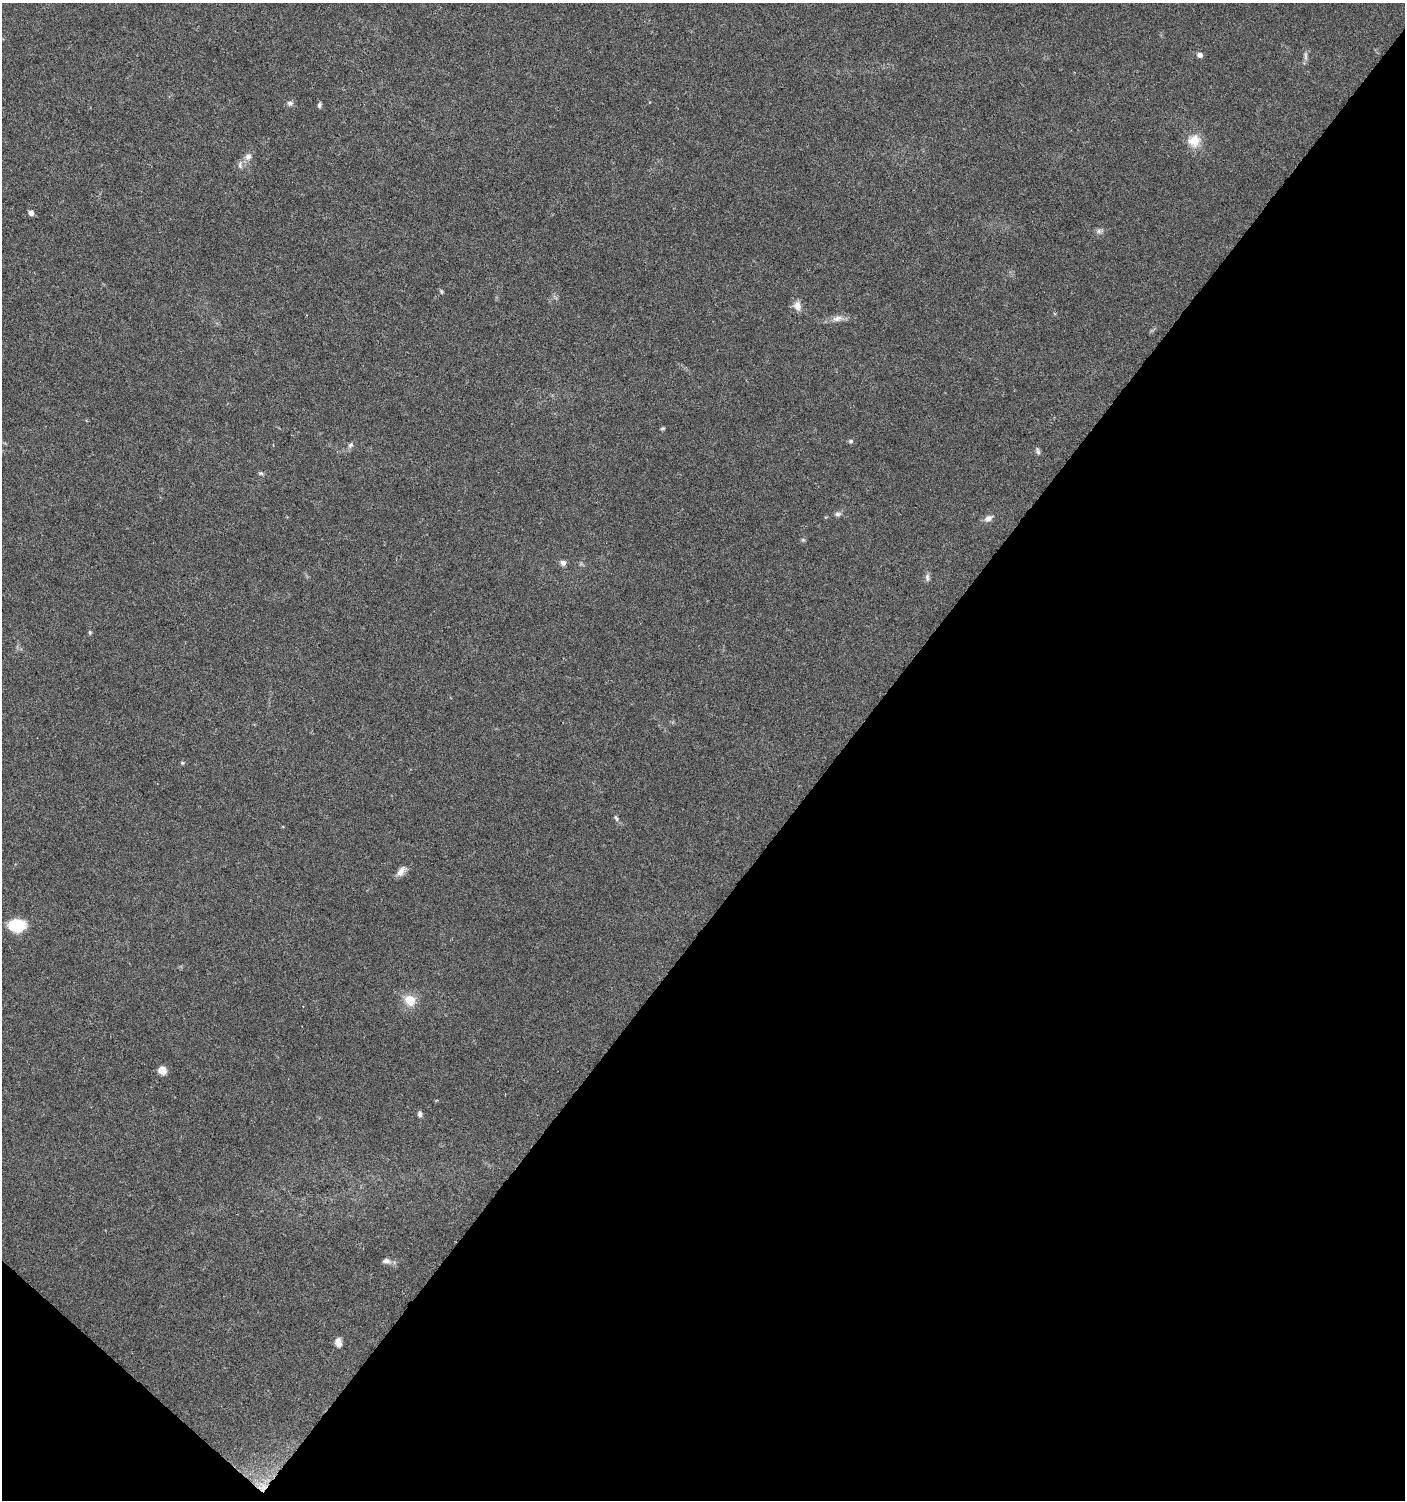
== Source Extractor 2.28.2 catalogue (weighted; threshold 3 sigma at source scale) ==
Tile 15 of 4 x 4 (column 3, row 4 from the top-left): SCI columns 3049-4451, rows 3-1500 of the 6029 x 6005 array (HDU 1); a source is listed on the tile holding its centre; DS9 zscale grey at full resolution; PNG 1407 x 1502 px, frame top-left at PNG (2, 3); no overlay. Shown black and unused: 42% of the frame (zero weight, under 5 of 9 exposures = <1% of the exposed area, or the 3 px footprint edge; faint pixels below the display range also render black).
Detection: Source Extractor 2.28.2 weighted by HDU 2 'WHT'; one run over the whole footprint, this tile lists its part. Background 0.0353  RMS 0.0025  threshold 0.0101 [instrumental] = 3 sigma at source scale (4.09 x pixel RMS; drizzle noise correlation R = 1.36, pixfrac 0.8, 0.0396/0.0396 arcsec/px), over >= 5 px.
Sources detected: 33; all 33 listed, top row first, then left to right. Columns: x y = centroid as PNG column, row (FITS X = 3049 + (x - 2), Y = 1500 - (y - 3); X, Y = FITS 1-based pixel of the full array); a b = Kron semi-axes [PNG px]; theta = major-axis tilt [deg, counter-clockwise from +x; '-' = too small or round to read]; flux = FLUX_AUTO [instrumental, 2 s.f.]
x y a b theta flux
1200 55 8 6 -19 0.79
1305 56 13 4 -87 0.73
290 103 8 6 -15 0.72
319 105 7 5 77 0.49
1194 141 15 15 - 3.8
248 157 10 8 56 1.2
240 165 10 6 -86 0.72
31 213 5 5 - 1.1
1099 231 7 6 - 0.64
442 292 6 4 -71 0.29
797 306 12 9 -78 1.7
837 318 16 8 11 1.5
663 428 6 4 17 0.3
851 441 6 5 - 0.41
350 445 8 6 61 0.66
1038 452 9 6 -77 0.59
261 473 7 5 -18 0.38
838 514 7 6 - 0.63
988 518 10 7 33 1.2
803 540 6 4 -18 0.29
563 563 7 7 - 0.78
927 578 11 6 -80 0.75
90 632 6 4 -70 0.3
182 763 5 4 - 0.27
616 818 10 4 -63 0.51
401 872 13 7 54 1.6
17 926 16 12 1 8.8
410 1000 11 10 - 4.1
162 1070 7 7 - 2.4
420 1114 7 5 -77 0.72
386 1261 11 6 -1 0.96
338 1343 10 7 -82 1.4
263 1487 18 13 -76 3.9
Overlapping masked pixels (flux is a lower limit): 1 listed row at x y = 263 1487